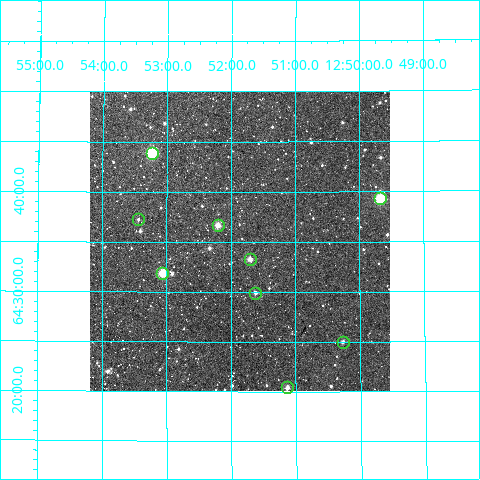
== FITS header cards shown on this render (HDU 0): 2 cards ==
NAXIS1  =                  300
NAXIS2  =                  300

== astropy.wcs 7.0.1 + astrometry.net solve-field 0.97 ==
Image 300 x 300 px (HDU 0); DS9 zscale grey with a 90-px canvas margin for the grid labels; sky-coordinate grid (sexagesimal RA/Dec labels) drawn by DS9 from the SOLVED WCS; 9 Tycho-2 reference stars matched to detected sources circled (green)
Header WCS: RA---TAN/DEC--TAN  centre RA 12:51:52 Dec +64:35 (192.97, +64.59 deg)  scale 6 arcsec/px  FOV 30.0' x 30.0'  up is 0 deg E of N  parity normal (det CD < 0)
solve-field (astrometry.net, Tycho-2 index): VERIFIED the header's WCS against the Tycho-2 star catalogue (verified at 2 index scales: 9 matches each, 0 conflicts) and refined it, rather than solving blind
Solved WCS: RA---TAN-SIP/DEC--TAN-SIP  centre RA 12:51:52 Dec +64:35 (192.97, +64.59 deg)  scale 6.01 arcsec/px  FOV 30.0' x 30.0'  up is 0 deg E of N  parity normal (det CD < 0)
The solver's refit moves the header's centre by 1.1 arcsec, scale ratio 1.001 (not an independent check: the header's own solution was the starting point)
Tycho-2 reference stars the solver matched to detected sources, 9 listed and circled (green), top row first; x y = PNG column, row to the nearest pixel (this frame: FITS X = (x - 90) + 1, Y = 300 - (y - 92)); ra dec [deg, ICRS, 3 dp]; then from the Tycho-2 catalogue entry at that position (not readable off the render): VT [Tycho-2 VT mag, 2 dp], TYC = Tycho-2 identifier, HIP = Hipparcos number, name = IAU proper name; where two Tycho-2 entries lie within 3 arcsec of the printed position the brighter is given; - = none
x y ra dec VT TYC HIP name
152 154 193.308 +64.732 9.45 4165-701-1 - -
380 199 192.417 +64.655 10.01 4165-675-1 - -
138 220 193.360 +64.620 11.91 4165-641-1 - -
218 226 193.051 +64.611 11.25 4165-633-1 - -
250 260 192.925 +64.554 11.65 4165-567-1 - -
162 274 193.264 +64.531 9.75 4165-649-1 - -
255 294 192.904 +64.499 12.28 4165-647-1 - -
343 343 192.567 +64.416 11.96 4165-751-1 - -
287 388 192.784 +64.340 11.41 4165-693-1 - -